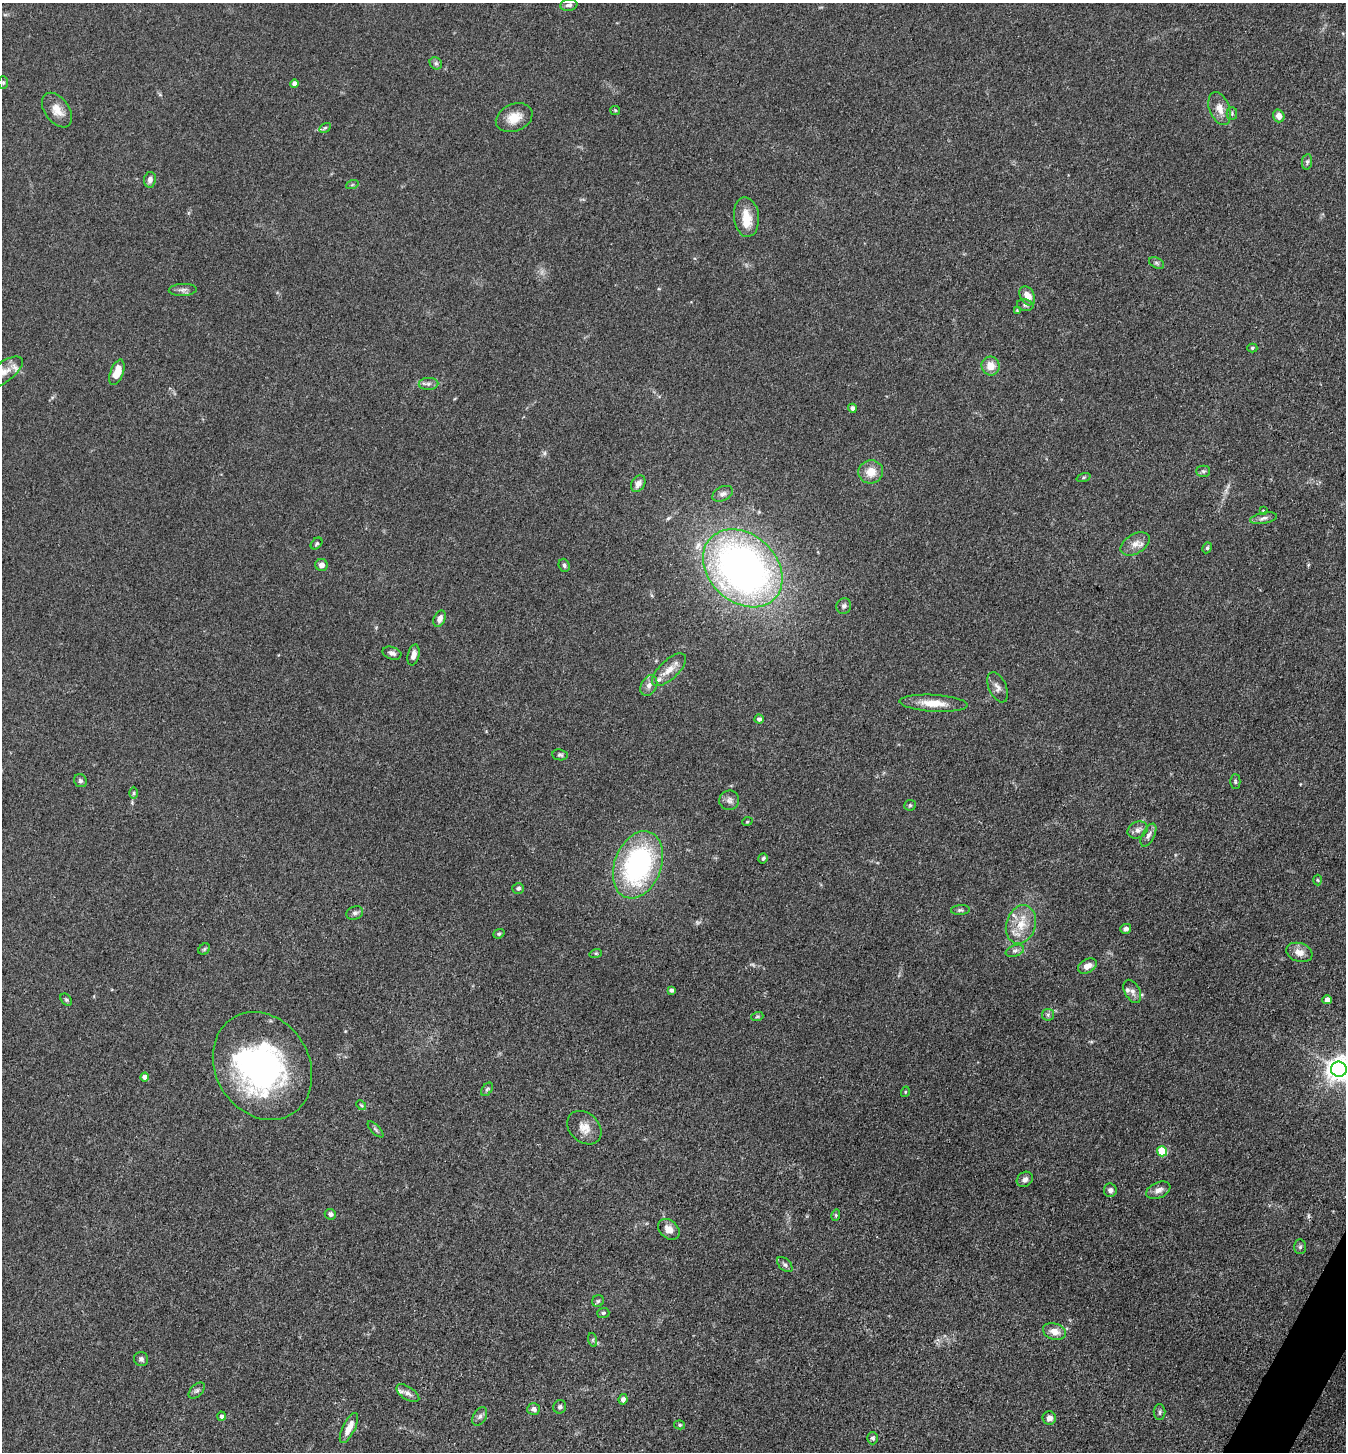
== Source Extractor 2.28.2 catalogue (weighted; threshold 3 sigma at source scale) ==
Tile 6 of 4 x 4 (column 2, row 2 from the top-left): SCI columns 1632-2975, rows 2903-4352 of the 5811 x 5804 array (HDU 1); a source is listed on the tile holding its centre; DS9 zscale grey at full resolution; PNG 1348 x 1454 px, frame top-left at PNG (2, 3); each listed source drawn as its Kron ellipse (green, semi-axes under 4 px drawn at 4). Shown black and unused: <1% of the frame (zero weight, under 3 of 4 exposures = <1% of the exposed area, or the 3 px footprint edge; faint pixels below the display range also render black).
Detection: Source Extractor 2.28.2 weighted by HDU 2 'WHT'; one run over the whole footprint, this tile lists its part. Background 0.0742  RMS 0.0062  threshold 0.0277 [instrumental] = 3 sigma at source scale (4.5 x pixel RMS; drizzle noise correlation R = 1.50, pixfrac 1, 0.05/0.05 arcsec/px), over >= 5 px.
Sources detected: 121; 2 too faint to see at this stretch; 2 inside a brighter object's white glare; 1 cosmic-ray / hot-pixel residue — neither listed nor drawn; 5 inside a brighter listed object's ellipse — not listed separately; the other 111 listed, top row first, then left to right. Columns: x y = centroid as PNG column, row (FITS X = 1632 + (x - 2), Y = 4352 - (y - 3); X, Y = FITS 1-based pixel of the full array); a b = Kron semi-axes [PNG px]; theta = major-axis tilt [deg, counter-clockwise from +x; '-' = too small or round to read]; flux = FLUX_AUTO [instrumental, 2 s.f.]
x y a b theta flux
569 5 8 6 8 2.1
436 63 7 5 -43 1.4
3 83 6 5 - 0.95
295 84 4 4 - 4
1219 109 17 10 -68 6.4
57 110 19 12 -54 7.5
615 110 5 4 - 0.63
1232 113 6 5 - 1.1
1279 116 6 5 - 4.6
514 118 19 13 23 9.7
325 128 6 4 30 0.96
1307 162 8 5 81 1.3
150 180 8 6 81 2.8
352 185 6 4 19 0.81
746 217 20 12 -84 11
1156 263 8 5 -28 1.3
183 290 14 6 2 2.4
1027 296 10 7 -62 6.6
1025 305 8 5 -11 1.5
1017 310 4 4 - 0.55
1252 348 5 4 - 0.95
990 366 9 9 - 7.5
3 372 23 10 36 6.2
117 372 13 6 70 11
428 384 10 6 3 2
852 408 4 4 - 2.4
1203 471 7 5 0 1.3
871 472 12 11 - 8
1083 478 7 3 19 0.79
638 484 9 6 59 3.6
723 494 11 7 25 2.3
1263 511 4 3 - 1
1264 518 13 5 11 2.4
317 544 7 5 45 0.94
1135 544 16 9 30 5.4
1207 548 5 4 - 0.98
322 565 6 6 - 3.1
564 565 6 5 - 1.4
743 568 44 34 -43 320
844 606 8 7 - 1.8
440 619 8 5 63 3.6
392 653 9 6 -17 2.2
413 655 11 5 77 3.5
669 670 21 9 43 7.1
649 685 11 7 63 3.2
997 687 16 8 -66 3.4
934 703 34 8 -3 11
759 719 4 4 - 1.5
560 755 7 5 -8 1.2
80 781 7 6 - 1.3
1235 782 7 5 -89 1
134 793 6 4 89 0.88
729 800 10 10 - 2.8
910 805 6 5 - 0.97
747 822 5 3 - 0.55
1138 830 10 8 27 3.1
1148 835 12 6 63 2.6
763 858 5 4 - 1
638 865 35 23 70 110
1318 880 5 3 - 0.59
518 888 6 5 - 1.3
960 910 9 5 5 1.3
355 913 8 6 18 1.9
1021 924 20 14 73 13
1126 929 5 5 - 1.8
499 934 6 4 21 0.9
204 949 6 5 - 0.91
1015 951 9 5 20 1.9
1299 952 13 9 -19 5.3
596 953 6 4 18 0.82
1087 966 10 6 30 4.6
671 990 4 4 - 1.6
1132 991 12 7 -62 2.9
66 1000 7 5 -49 1
1327 1000 4 4 - 4
1048 1015 6 6 - 1.4
757 1017 6 4 19 0.83
262 1066 56 46 -58 140
1339 1069 8 7 - 600
145 1077 4 4 - 4.3
487 1089 7 5 53 1.1
905 1092 5 3 - 0.56
361 1105 6 3 -45 0.75
584 1128 19 14 -43 7.4
375 1129 10 4 -45 1.3
1162 1151 5 5 - 26
1025 1179 8 7 - 2.7
1110 1190 7 6 - 2.4
1158 1190 13 7 23 3.6
330 1214 6 5 - 2.3
836 1215 6 3 73 0.8
669 1229 12 9 -41 4.7
1300 1247 7 6 - 1.2
785 1264 9 5 -45 1.7
598 1301 6 5 - 1
603 1313 6 5 - 1
1054 1331 12 8 -18 5.8
593 1340 7 4 -73 1.1
141 1359 7 7 - 1.7
197 1391 10 6 44 1.7
408 1393 13 6 -33 2.7
623 1399 5 4 - 2.1
560 1407 7 6 - 1.5
534 1409 6 6 - 2.7
1160 1412 8 6 90 1.4
221 1416 4 4 - 1.8
480 1416 10 6 60 2.1
1049 1418 7 6 - 3.3
680 1425 5 4 - 1.1
349 1428 16 6 64 7
873 1438 6 5 - 1.7
Isophote crosses this tile's border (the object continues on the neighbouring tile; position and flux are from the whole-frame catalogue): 2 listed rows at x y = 3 372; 1339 1069